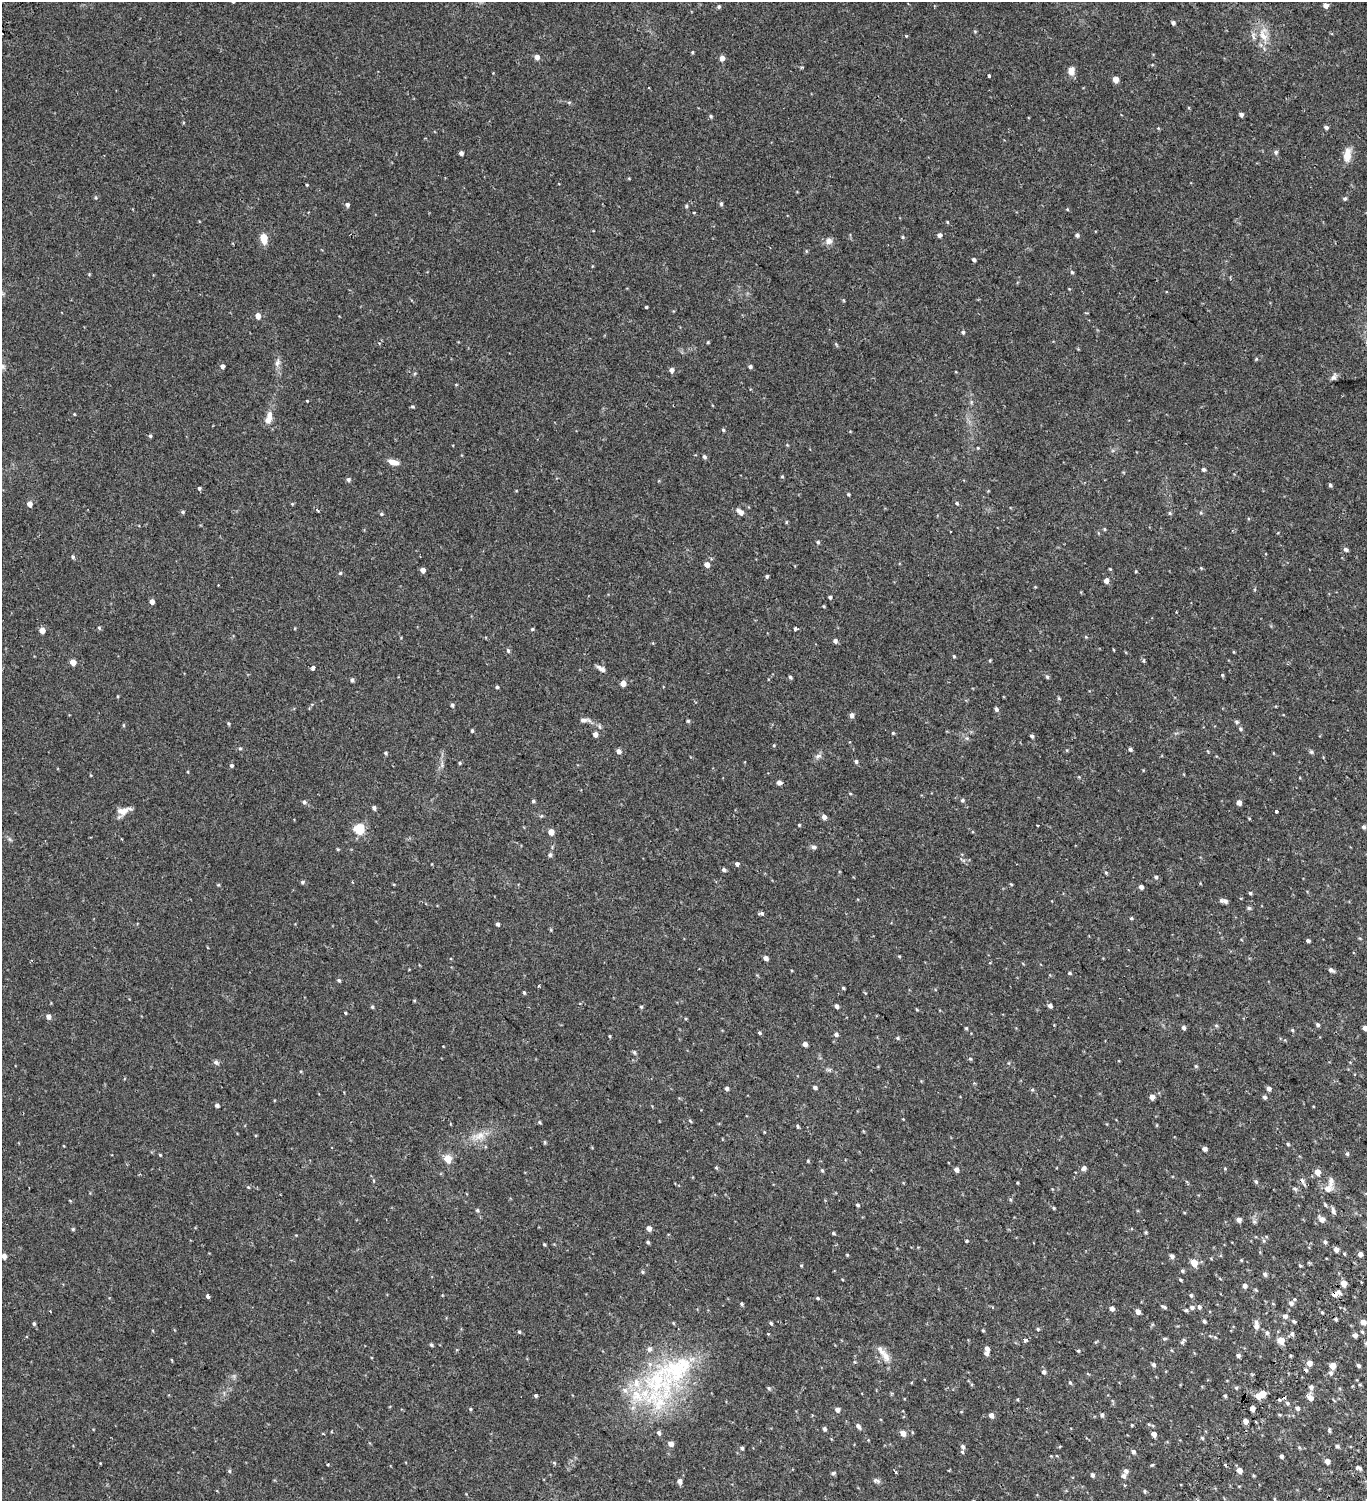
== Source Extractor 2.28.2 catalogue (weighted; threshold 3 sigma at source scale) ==
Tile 6 of 4 x 4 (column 2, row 2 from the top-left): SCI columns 1853-3217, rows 3174-4672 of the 6376 x 6350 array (HDU 1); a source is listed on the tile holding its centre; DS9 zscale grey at full resolution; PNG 1369 x 1503 px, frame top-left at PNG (2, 2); no overlay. Shown black and unused: <1% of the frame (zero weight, under 2 of 3 exposures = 11% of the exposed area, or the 3 px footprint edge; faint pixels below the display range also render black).
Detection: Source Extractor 2.28.2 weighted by HDU 2 'WHT'; one run over the whole footprint, this tile lists its part. Background 0.0276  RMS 0.0049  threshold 0.022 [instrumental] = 3 sigma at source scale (4.5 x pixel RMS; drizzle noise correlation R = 1.50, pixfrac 1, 0.0396/0.0396 arcsec/px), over >= 5 px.
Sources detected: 373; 8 cosmic-ray / hot-pixel residue — not listed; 13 inside a brighter listed object's ellipse — not listed separately; the other 352 listed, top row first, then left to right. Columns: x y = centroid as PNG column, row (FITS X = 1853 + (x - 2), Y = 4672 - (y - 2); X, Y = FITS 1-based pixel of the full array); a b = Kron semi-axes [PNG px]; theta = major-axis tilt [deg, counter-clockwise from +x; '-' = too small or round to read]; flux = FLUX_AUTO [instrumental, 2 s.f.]
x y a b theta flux
1326 5 5 5 - 2.3
719 7 5 4 - 0.75
1173 23 4 4 - 0.95
975 31 5 3 - 0.37
1263 34 24 12 -89 6.9
906 36 3 3 - 0.36
692 52 4 3 - 0.49
537 57 5 5 - 2.3
722 58 5 5 - 2.8
1071 70 9 7 83 3.2
988 76 3 3 - 1.2
1116 79 5 4 - 4.2
569 102 6 4 1 0.54
1241 114 4 4 - 1.4
711 116 5 4 - 0.61
1326 127 5 4 - 1.1
1276 152 6 6 - 0.83
461 153 4 4 - 1.3
1347 155 17 8 82 5
1345 198 5 4 - 0.77
721 204 5 4 - 0.83
347 205 5 5 - 1.3
686 206 5 4 - 0.56
1067 209 5 3 - 0.38
947 222 5 3 - 0.36
939 235 4 4 - 1.4
1077 235 5 4 - 1
902 237 5 4 - 0.49
264 239 10 6 -82 5.9
829 241 9 8 - 2.2
806 251 5 3 - 0.44
974 260 4 3 - 1.1
1072 272 5 4 - 0.62
646 307 3 3 - 0.47
258 316 5 5 - 2.7
963 332 5 4 - 0.69
708 342 4 3 - 0.41
1256 359 5 4 - 0.44
277 363 11 7 65 1.7
222 366 5 4 - 1.3
750 366 4 4 - 0.87
3 367 8 7 - 1.2
671 370 5 5 - 1.4
1334 377 11 6 59 1.4
456 384 5 3 - 0.34
307 401 3 3 - 0.33
412 406 6 3 -19 0.49
268 420 10 8 50 2.7
723 430 4 3 - 0.61
150 436 5 4 - 0.61
978 448 4 4 - 0.36
704 457 5 4 - 0.84
393 462 13 6 -14 3.1
1203 469 5 4 - 0.78
782 476 4 4 - 0.46
348 479 5 5 - 0.97
1330 485 4 3 - 0.82
199 488 5 4 - 0.66
848 494 4 4 - 0.44
957 503 5 4 - 0.62
30 504 5 5 - 2.4
292 504 4 4 - 0.42
317 510 5 3 - 0.56
183 512 5 4 - 0.63
740 512 9 5 -40 2.3
1170 513 5 4 - 0.57
1201 513 5 4 - 0.51
381 514 5 4 - 0.5
786 522 5 3 - 0.36
1104 529 4 4 - 0.43
818 542 5 4 - 0.67
1346 549 6 5 - 1
73 557 6 4 -36 0.71
707 565 5 5 - 2.8
1201 568 4 4 - 0.37
423 570 4 4 - 2.3
1136 571 4 3 - 0.39
340 573 5 4 - 0.51
767 576 4 4 - 0.67
1106 581 5 4 - 2.2
830 597 4 3 - 0.79
152 602 5 4 - 1.9
99 628 5 4 - 0.56
532 629 4 4 - 0.56
795 629 4 3 - 0.87
42 630 5 5 - 3.6
1086 637 5 3 - 0.36
835 641 5 5 - 1.2
508 650 6 4 -64 0.72
1114 650 4 2 - 0.3
1234 652 5 3 - 0.33
954 656 4 4 - 0.44
990 660 4 3 - 0.4
1143 661 6 4 84 0.58
73 662 5 4 - 3.5
313 668 4 3 - 3.8
601 668 11 5 -29 1.7
1222 675 4 4 - 0.51
790 677 5 3 - 0.67
1047 677 5 4 - 0.8
352 680 5 4 - 0.79
623 683 5 5 - 3.2
497 687 4 4 - 0.66
452 705 5 4 - 0.84
996 709 5 4 - 1.3
851 715 5 4 - 1.7
585 720 16 5 -1 1.7
688 721 4 4 - 0.54
1237 722 5 5 - 0.81
229 724 5 4 - 0.53
123 725 5 3 - 0.41
1240 729 5 5 - 0.65
472 731 4 3 - 0.61
893 733 4 4 - 0.44
595 734 4 4 - 2.1
1032 736 4 3 - 0.86
967 738 6 4 43 0.62
774 745 4 4 - 0.43
240 748 5 4 - 0.53
1130 749 5 4 - 0.84
619 751 5 5 - 1.7
1311 752 6 5 - 0.7
386 753 5 4 - 0.57
818 756 11 6 26 1.4
856 761 5 4 - 0.8
460 763 4 4 - 0.51
231 765 4 4 - 0.69
442 765 8 5 90 1.1
779 783 4 4 - 1.9
850 793 5 3 - 0.34
962 800 5 5 - 0.71
533 801 4 4 - 0.63
304 802 6 5 - 1
1239 802 4 4 - 2.4
374 808 4 4 - 1.1
124 811 17 9 17 3.6
1276 811 3 3 - 4.8
824 817 5 5 - 1.9
799 825 4 4 - 0.41
1038 826 2 2 - 0.33
1364 827 5 4 - 0.9
359 829 5 5 - 31
551 832 5 4 - 4
121 839 3 2 - 0.31
814 847 7 5 -6 1
338 849 4 4 - 0.4
550 855 5 5 - 1
737 864 5 4 - 1.1
724 870 5 4 - 1
1106 873 5 4 - 0.51
1156 877 5 5 - 0.82
302 882 5 4 - 0.66
1011 884 4 3 - 0.41
218 885 5 3 - 0.39
1141 887 4 4 - 1.5
1250 893 4 4 - 0.68
1224 901 8 4 -8 1.7
1249 908 5 5 - 0.7
762 913 4 3 - 2.4
1131 918 4 4 - 0.52
498 924 5 4 - 0.84
1308 941 4 3 - 0.92
899 956 5 3 - 0.4
766 958 4 4 - 1.9
1331 970 7 4 -34 1.3
1069 973 4 3 - 0.59
339 980 5 4 - 0.67
538 986 3 3 - 0.92
843 988 3 3 - 0.52
524 993 5 3 - 0.56
414 1001 5 3 - 0.4
837 1006 4 4 - 1.4
1050 1006 5 4 - 1.4
372 1007 4 4 - 0.56
641 1007 5 4 - 0.51
917 1009 5 3 - 0.38
345 1013 3 3 - 0.45
48 1017 5 5 - 1.8
1216 1025 6 4 -2 0.53
1318 1025 5 4 - 0.86
966 1028 4 4 - 0.51
1183 1028 5 4 - 1.2
1365 1028 5 4 - 1.8
1292 1030 4 4 - 0.46
759 1033 4 4 - 0.56
836 1034 5 5 - 1.2
609 1036 4 3 - 0.42
898 1038 5 4 - 0.58
805 1044 4 4 - 1.8
634 1052 6 4 -73 0.75
970 1059 5 4 - 0.55
216 1062 7 6 - 1.1
1196 1066 5 5 - 0.57
829 1070 9 4 0 0.82
815 1087 5 4 - 0.92
727 1088 5 4 - 0.97
1269 1088 5 4 - 1.6
1152 1097 4 4 - 3.2
1264 1097 4 4 - 1.1
217 1105 5 4 - 1.1
690 1121 5 4 - 0.47
539 1122 5 4 - 0.52
798 1126 4 3 - 0.67
478 1136 23 11 18 6.1
545 1142 6 3 72 0.43
1288 1144 4 4 - 0.56
1205 1149 6 5 - 1.1
1347 1154 5 4 - 0.6
160 1155 4 3 - 0.41
448 1159 5 5 - 9.9
808 1161 4 4 - 0.43
716 1168 5 3 - 0.4
1084 1168 6 5 - 1.4
956 1169 5 4 - 1.9
1225 1169 5 3 - 0.37
822 1170 5 4 - 0.51
1317 1172 5 4 - 4.5
1256 1182 5 4 - 0.76
1017 1183 3 2 - 0.41
248 1187 4 3 - 0.4
1328 1187 17 7 64 4.8
1295 1188 8 3 -19 0.69
857 1205 5 4 - 0.7
1325 1205 5 4 - 0.53
1054 1208 4 3 - 0.45
477 1210 6 4 -76 0.66
1333 1211 8 5 -73 1.3
1322 1219 6 5 - 2.4
1239 1220 4 4 - 2
649 1228 5 4 - 2.2
73 1229 4 4 - 0.54
833 1233 5 4 - 0.51
966 1241 4 3 - 0.47
1264 1241 6 4 -46 0.65
648 1242 4 3 - 0.72
1325 1242 5 5 - 0.83
544 1245 4 3 - 0.47
1336 1249 4 4 - 2.7
1344 1254 4 4 - 0.41
1360 1254 4 4 - 1.9
847 1255 4 4 - 0.37
4 1256 5 4 - 2.3
1172 1256 5 4 - 1.7
1241 1260 4 4 - 0.39
1194 1263 5 5 - 6.9
801 1265 4 3 - 0.37
1300 1265 5 4 - 0.5
1182 1271 5 4 - 0.69
642 1272 5 4 - 0.61
1265 1274 5 5 - 1
1180 1280 4 3 - 0.5
1344 1283 5 4 - 5
1245 1286 5 4 - 1.6
1334 1294 8 6 1 2.5
1191 1295 5 4 - 0.77
208 1296 4 3 - 1.7
817 1298 4 4 - 0.41
1291 1303 6 6 - 1.4
742 1304 4 4 - 0.57
1164 1307 7 3 -22 0.74
1192 1307 5 4 - 1.3
1199 1307 6 5 - 1.1
1112 1308 5 4 - 1.9
1186 1310 6 4 -13 0.69
50 1311 3 2 - 0.35
1138 1311 5 4 - 2.2
1322 1312 5 3 - 0.43
1285 1316 6 6 - 1.3
1204 1321 4 4 - 0.72
1294 1321 6 4 -38 0.65
1363 1322 5 5 - 2.6
771 1323 4 4 - 0.59
34 1324 5 4 - 0.68
1256 1326 7 6 - 1.7
1038 1329 5 4 - 0.56
983 1330 4 3 - 0.42
519 1332 5 4 - 0.53
1362 1332 5 4 - 0.55
1267 1333 6 5 - 1.2
1292 1334 6 5 - 1
1355 1335 4 4 - 2.1
1164 1339 6 4 6 0.56
1025 1340 3 3 - 2.4
1281 1341 5 5 - 9.3
1182 1342 6 5 - 0.71
1366 1343 6 4 41 0.62
431 1345 5 4 - 0.68
987 1348 5 4 - 2
1078 1351 4 4 - 0.45
986 1353 5 4 - 1.5
884 1354 28 8 -54 4.4
1238 1355 5 4 - 1.1
172 1360 5 3 - 0.33
1309 1363 4 4 - 3.7
1153 1365 5 5 - 1
1332 1366 5 4 - 5.2
1358 1366 5 4 - 0.82
677 1369 75 42 36 60
1044 1372 6 5 - 1
1331 1373 6 5 - 0.97
1070 1382 6 4 -62 0.58
1360 1385 5 3 - 0.39
769 1388 5 4 - 0.6
1236 1388 5 4 - 0.59
1311 1388 7 6 - 1.1
1263 1393 6 5 - 3.7
536 1395 4 4 - 0.67
1225 1396 5 4 - 0.57
1258 1396 6 6 - 3.5
1310 1398 6 5 - 3.3
1018 1399 4 3 - 0.39
1287 1403 6 5 - 0.83
1252 1408 4 4 - 2.8
1297 1408 5 4 - 1.3
470 1409 4 4 - 0.46
837 1409 5 4 - 2
991 1415 5 5 - 1.8
1102 1415 5 4 - 0.94
1279 1415 5 4 - 0.49
1245 1421 4 4 - 3
1132 1425 4 3 - 0.4
858 1426 7 5 -56 1.2
824 1429 5 4 - 0.96
1329 1431 7 3 -89 0.54
912 1432 5 3 - 0.35
659 1433 6 5 - 0.99
903 1433 5 5 - 2.8
1153 1434 4 4 - 2.6
1202 1438 5 4 - 0.6
671 1444 5 5 - 2.5
963 1446 6 5 - 0.93
1337 1446 4 4 - 0.87
1299 1447 6 4 -19 0.49
742 1448 5 4 - 0.79
962 1452 5 4 - 0.56
1133 1452 5 5 - 1
1281 1456 4 3 - 1.3
1327 1461 4 4 - 2.3
554 1463 6 4 -2 0.48
328 1464 3 2 - 0.39
1152 1465 4 4 - 0.45
1359 1468 7 4 -27 0.95
1239 1470 5 4 - 3.6
229 1471 5 5 - 0.57
896 1472 4 3 - 0.66
833 1473 6 4 14 0.73
1092 1475 4 4 - 1.1
1123 1476 6 6 - 1.3
680 1481 5 5 - 1.9
876 1481 10 5 -19 1.2
1145 1491 6 3 -82 0.48
1275 1499 5 3 - 0.35
Overlapping masked pixels (flux is a lower limit): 1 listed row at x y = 1334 1294
Isophote crosses this tile's border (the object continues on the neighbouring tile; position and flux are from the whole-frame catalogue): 4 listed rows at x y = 3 367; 1365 1028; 4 1256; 1366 1343